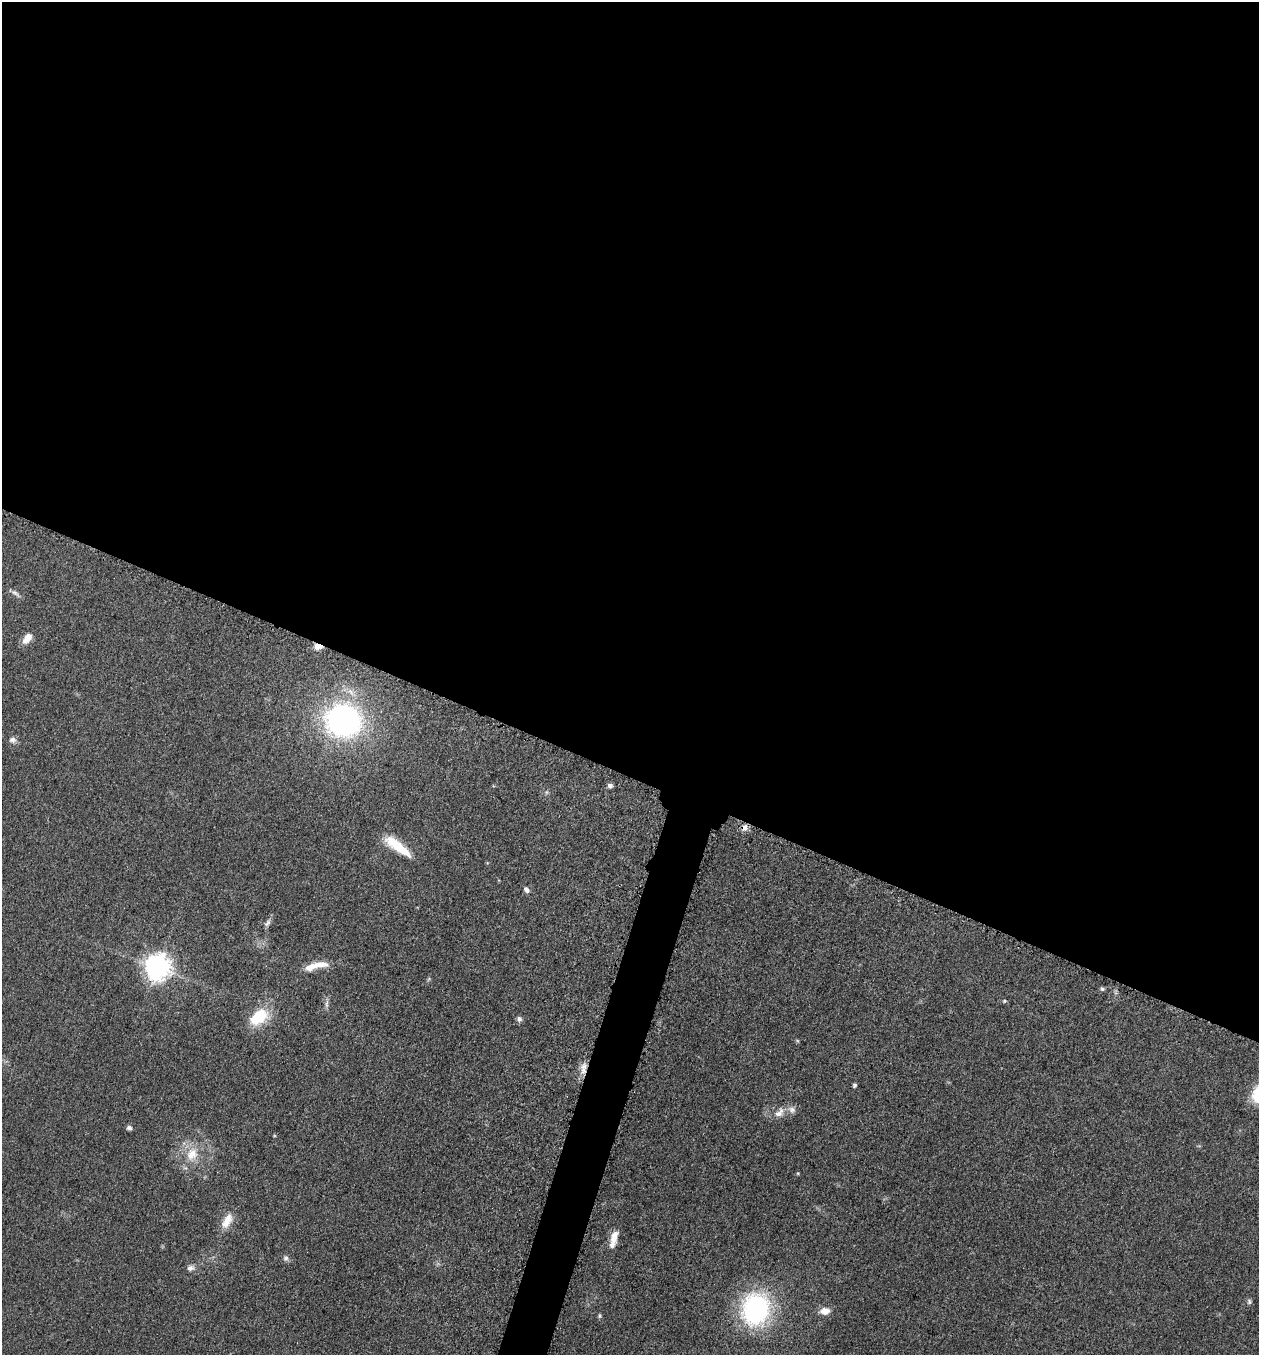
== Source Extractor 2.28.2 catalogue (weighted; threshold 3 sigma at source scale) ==
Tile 3 of 4 x 4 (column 3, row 1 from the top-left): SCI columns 2713-3969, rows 4077-5429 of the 5507 x 5462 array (HDU 1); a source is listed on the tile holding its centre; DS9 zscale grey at full resolution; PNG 1261 x 1357 px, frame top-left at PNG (2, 2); no overlay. Shown black and unused: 59% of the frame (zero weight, under 3 of 5 exposures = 3% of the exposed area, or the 3 px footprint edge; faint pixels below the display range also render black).
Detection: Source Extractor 2.28.2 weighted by HDU 2 'WHT'; one run over the whole footprint, this tile lists its part. Background 0.0608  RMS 0.0062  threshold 0.0278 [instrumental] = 3 sigma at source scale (4.5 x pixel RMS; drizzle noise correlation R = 1.50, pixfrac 1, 0.05/0.05 arcsec/px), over >= 5 px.
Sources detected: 35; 3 inside a brighter listed object's ellipse — not listed separately; the other 32 listed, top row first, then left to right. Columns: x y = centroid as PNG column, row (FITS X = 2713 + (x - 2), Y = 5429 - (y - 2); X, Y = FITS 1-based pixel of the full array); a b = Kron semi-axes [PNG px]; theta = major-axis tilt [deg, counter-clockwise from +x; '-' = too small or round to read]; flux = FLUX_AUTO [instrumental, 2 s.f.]
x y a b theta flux
15 593 15 5 -38 2.2
27 638 13 8 51 6.1
318 646 9 6 -7 4
343 720 33 30 -14 160
13 740 9 7 -8 2.6
610 785 6 6 - 2.1
546 792 6 4 89 1
744 827 9 7 70 3.2
397 846 35 10 -37 19
526 890 8 6 -47 2.1
267 923 12 6 57 2.2
319 965 32 9 7 9
157 967 8 8 - 680
1102 989 6 5 - 1.2
1004 1001 6 4 16 0.86
327 1003 12 4 81 1.9
259 1017 26 16 36 22
519 1019 7 7 - 1.8
583 1068 16 8 87 5.6
855 1085 4 4 - 1.3
779 1112 18 11 50 5.9
129 1128 6 5 - 1.8
192 1154 20 16 67 14
798 1173 4 4 - 0.65
227 1221 21 10 62 8.5
614 1237 18 9 76 6.6
286 1258 8 7 - 1.9
191 1268 10 7 15 2.6
1249 1302 7 6 - 1.4
756 1309 28 23 76 110
825 1311 13 9 8 5.3
600 1316 5 5 - 1
Overlapping masked pixels (flux is a lower limit): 3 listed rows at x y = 318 646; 744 827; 583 1068